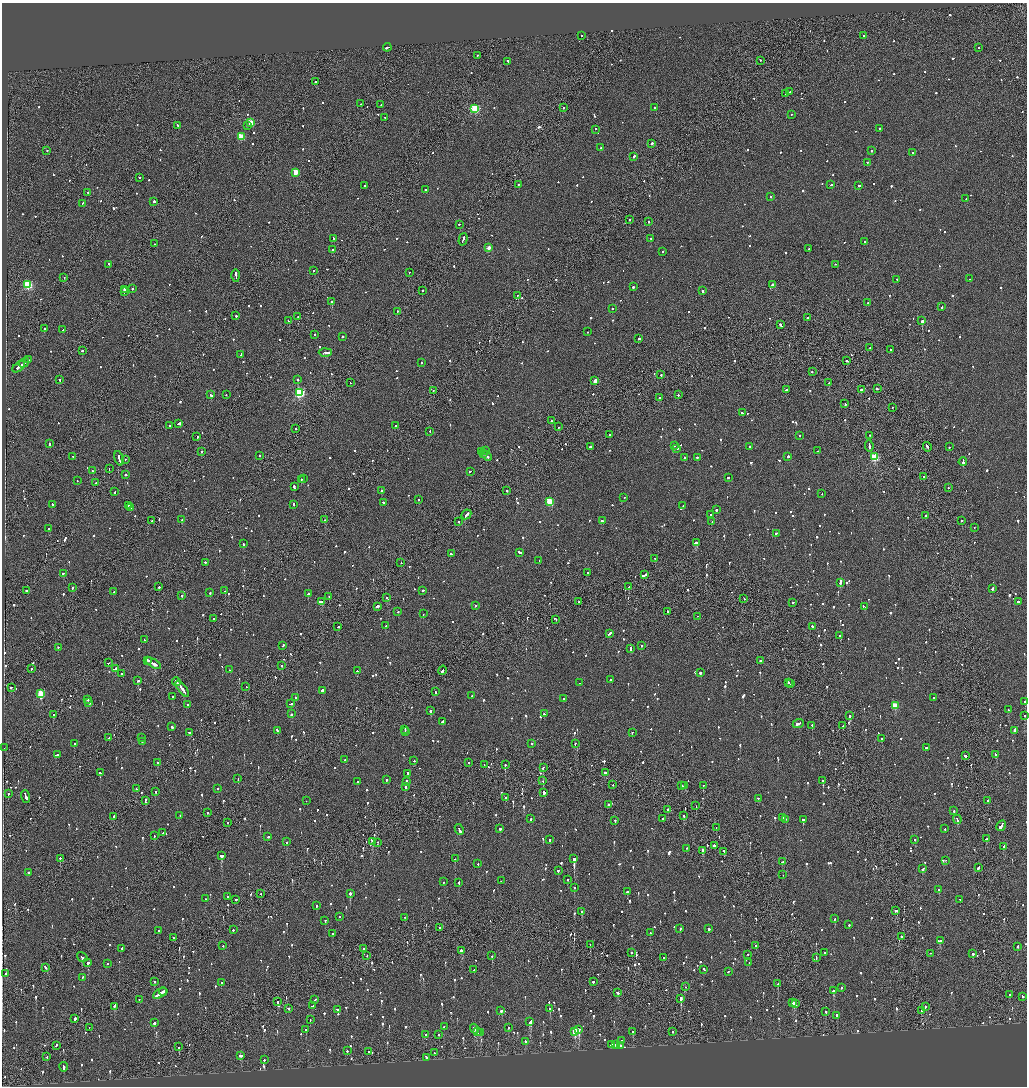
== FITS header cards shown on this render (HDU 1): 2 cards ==
NAXIS1  =                 2050
NAXIS2  =                 2168

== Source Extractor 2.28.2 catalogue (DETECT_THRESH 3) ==
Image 2050 x 2168 px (HDU 1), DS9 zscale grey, zoomed out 1/2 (1 PNG px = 2 x 2 image px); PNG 1029 x 1088 px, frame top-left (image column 2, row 2168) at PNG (2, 3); each listed source drawn as its Kron ellipse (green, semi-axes under 4 px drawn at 4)
Background -0.153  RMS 0.065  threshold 0.194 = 3 sigma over >= 5 px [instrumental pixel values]
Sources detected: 1521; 69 cannot appear on this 1/2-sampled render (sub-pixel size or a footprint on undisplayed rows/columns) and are neither listed nor drawn; of the other 1452, the 500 brightest by FLUX_AUTO listed and drawn (952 fainter detections omitted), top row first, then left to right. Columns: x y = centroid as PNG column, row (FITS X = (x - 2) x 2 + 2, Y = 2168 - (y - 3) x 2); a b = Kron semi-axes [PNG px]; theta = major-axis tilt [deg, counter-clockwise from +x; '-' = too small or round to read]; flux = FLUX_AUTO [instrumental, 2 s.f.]
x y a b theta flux
581 36 2 2 - 210
863 36 2 2 - 99
387 48 4 2 - 210
978 48 2 2 - 130
477 56 2 1 - 120
760 61 2 1 - 160
508 62 2 2 - 110
315 82 2 2 - 130
790 92 2 2 - 160
786 94 2 2 - 220
361 104 2 2 - 120
381 105 2 1 - 140
563 108 2 2 - 100
654 108 2 2 - 280
475 109 3 3 - 1200
791 115 2 2 - 300
385 118 2 2 - 98
251 123 3 3 - 300
178 126 2 2 - 310
248 126 2 2 - 150
880 129 2 1 - 160
595 130 2 2 - 110
241 137 3 3 - 410
652 144 2 2 - 310
601 148 2 2 - 230
47 151 2 2 - 130
872 151 2 2 - 250
913 153 2 2 - 110
634 157 2 1 - 840
867 163 2 2 - 130
296 173 3 3 - 320
139 178 2 2 - 230
518 185 2 1 - 240
831 185 3 2 - 130
365 186 2 2 - 270
859 186 2 1 - 140
426 190 3 2 - 130
88 193 2 2 - 250
770 197 2 2 - 160
966 199 2 1 - 130
154 202 2 2 - 440
83 204 2 2 - 100
629 220 2 2 - 110
648 222 2 2 - 230
459 225 2 2 - 140
333 239 2 2 - 140
651 239 2 2 - 140
463 240 6 2 74 440
865 242 2 2 - 200
154 244 2 2 - 95
489 248 3 2 - 210
809 249 2 2 - 120
333 250 2 2 - 220
663 252 2 2 - 97
109 265 2 2 - 180
835 265 2 2 - 140
314 271 2 2 - 120
409 273 2 1 - 160
236 276 6 2 -89 480
64 278 2 2 - 200
970 279 2 2 - 120
897 280 2 2 - 120
28 285 3 3 - 1200
773 285 3 2 - 120
633 287 2 2 - 210
132 289 2 2 - 220
124 290 2 2 - 210
422 291 2 2 - 120
703 291 2 2 - 250
124 292 2 2 - 200
517 296 2 2 - 100
332 302 2 2 - 930
868 303 2 2 - 190
942 307 2 2 - 360
613 309 2 1 - 170
397 312 2 2 - 160
236 316 2 1 - 960
298 317 2 1 - 160
807 318 2 2 - 190
289 321 3 2 - 380
922 321 2 2 - 4200
780 325 3 2 - 250
45 329 2 2 - 220
63 330 3 2 - 110
587 332 2 2 - 130
315 335 2 2 - 680
342 337 2 2 - 250
638 339 2 2 - 260
870 348 2 2 - 160
891 350 2 2 - 130
82 351 2 2 - 120
325 353 6 2 2 400
241 355 4 2 - 510
29 360 3 2 - 210
847 361 3 2 - 240
24 363 5 2 - 600
422 363 2 2 - 130
19 367 7 2 39 460
812 372 2 2 - 170
661 375 2 1 - 190
60 380 2 2 - 250
298 380 2 2 - 230
595 381 3 2 - 210
350 383 2 1 - 100
829 383 2 2 - 170
877 389 3 2 - 180
786 390 3 2 - 99
861 390 2 2 - 3200
433 391 2 1 - 220
299 393 4 3 - 1800
211 395 4 2 - 260
226 395 2 2 - 140
678 395 2 2 - 220
659 398 2 2 - 350
845 404 2 1 - 390
892 408 2 1 - 100
742 413 2 1 - 510
551 421 2 2 - 190
179 424 3 2 - 2100
170 426 2 2 - 260
396 426 2 2 - 290
558 427 2 1 - 97
296 429 2 2 - 160
430 432 2 2 - 99
610 435 2 2 - 100
799 436 2 2 - 150
870 436 2 1 - 130
197 437 2 2 - 140
50 444 2 2 - 470
674 446 2 2 - 130
869 446 6 2 -81 430
590 447 2 2 - 130
750 447 2 2 - 280
927 447 5 2 - 350
949 447 2 1 - 100
677 449 2 2 - 110
481 451 4 2 - 270
485 451 2 1 - 230
817 451 2 2 - 100
201 452 2 2 - 410
483 454 3 1 - 240
260 456 2 2 - 96
73 457 2 2 - 100
487 457 5 2 - 210
788 457 2 2 - 590
875 457 3 3 - 930
684 458 2 2 - 160
697 458 2 2 - 100
119 459 7 2 -74 570
125 460 2 1 - 110
963 462 4 2 - 420
109 469 2 1 - 250
92 471 2 2 - 130
470 472 2 2 - 160
125 475 2 2 - 160
924 477 2 2 - 110
728 478 2 2 - 96
304 479 2 1 - 130
302 480 2 2 - 230
77 481 2 2 - 100
96 483 2 1 - 150
294 487 3 2 - 240
948 488 2 2 - 100
381 491 2 2 - 420
507 491 2 1 - 230
115 492 2 2 - 160
822 494 2 2 - 96
624 498 2 2 - 95
419 500 2 2 - 110
549 502 3 3 - 580
384 503 2 2 - 240
52 505 2 2 - 480
293 505 2 2 - 110
128 506 2 2 - 260
683 506 2 2 - 120
131 508 2 1 - 99
716 510 2 2 - 330
466 515 5 2 - 370
710 515 2 2 - 180
926 516 3 2 - 220
182 520 2 2 - 98
325 520 2 1 - 360
152 521 2 2 - 120
603 521 4 2 - 360
961 521 2 2 - 96
459 522 2 1 - 110
712 522 2 1 - 120
974 528 2 2 - 110
49 529 3 2 - 730
777 534 3 2 - 240
696 543 3 2 - 730
243 544 2 2 - 160
520 553 4 2 - 230
451 554 3 2 - 170
655 559 2 1 - 100
539 561 2 1 - 110
205 563 2 2 - 160
401 563 2 1 - 98
588 573 2 2 - 120
63 574 3 2 - 100
644 575 4 2 - 700
840 583 3 2 - 460
159 587 2 2 - 190
629 587 2 2 - 140
72 588 2 2 - 290
993 589 3 2 - 790
26 591 2 2 - 580
225 591 2 1 - 320
423 591 3 2 - 270
114 592 2 2 - 130
210 593 2 2 - 140
308 594 2 2 - 450
182 596 2 2 - 190
329 597 2 2 - 180
386 598 2 2 - 110
744 599 2 2 - 100
321 602 4 2 - 290
579 602 2 2 - 130
1018 602 2 2 - 850
793 603 2 2 - 110
475 606 2 2 - 320
377 607 3 2 - 720
864 607 3 1 - 360
398 612 2 2 - 120
668 612 2 2 - 120
423 614 2 2 - 170
697 617 2 1 - 350
214 619 2 2 - 160
556 620 2 1 - 100
385 626 2 2 - 200
338 627 2 2 - 130
812 627 3 2 - 190
609 634 4 2 - 180
840 636 2 2 - 370
144 640 2 1 - 140
283 646 2 2 - 140
641 646 2 2 - 110
58 648 2 2 - 100
631 649 3 2 - 140
148 661 3 2 - 170
761 661 2 2 - 210
108 663 2 2 - 99
153 664 8 2 -30 710
282 666 2 2 - 110
31 669 2 2 - 160
115 669 3 2 - 180
229 670 2 2 - 110
357 671 2 2 - 140
442 671 5 2 - 910
700 673 2 2 - 260
121 674 2 1 - 120
611 680 2 2 - 150
138 681 2 2 - 100
177 682 4 2 - 300
580 683 2 2 - 130
788 683 2 2 - 150
791 684 3 2 - 150
246 687 2 2 - 110
11 688 3 2 - 200
182 689 10 2 -53 600
322 691 3 2 - 860
435 692 2 2 - 200
40 694 3 3 - 560
471 696 2 2 - 130
173 697 2 2 - 150
296 698 2 2 - 280
934 698 2 2 - 120
563 699 2 2 - 140
88 700 3 2 - 110
1025 702 2 2 - 630
89 703 2 2 - 210
291 704 3 2 - 180
188 705 2 2 - 210
895 706 3 3 - 410
1008 710 2 2 - 170
430 711 2 2 - 380
291 714 2 2 - 270
544 714 2 2 - 120
53 715 2 2 - 200
849 716 2 2 - 430
1024 716 2 2 - 150
442 722 3 2 - 240
798 724 5 2 - 600
812 726 2 2 - 400
843 726 3 2 - 110
172 727 3 2 - 310
405 730 3 2 - 300
277 731 3 2 - 160
1014 731 4 2 - 3900
405 732 2 2 - 210
190 733 3 2 - 230
632 733 2 2 - 110
109 738 2 2 - 100
141 738 2 2 - 140
882 739 2 2 - 120
142 742 2 2 - 160
74 744 2 2 - 540
532 744 2 2 - 140
575 744 2 2 - 100
4 748 2 2 - 380
926 748 3 2 - 910
58 755 3 2 - 120
995 755 3 2 - 190
965 756 3 2 - 230
345 760 2 2 - 320
414 761 2 2 - 130
158 763 2 2 - 760
469 763 2 2 - 140
484 765 3 1 - 130
505 765 2 1 - 390
543 768 2 2 - 120
100 773 2 2 - 710
605 773 2 2 - 590
408 774 2 2 - 180
238 779 2 1 - 110
387 780 2 2 - 190
543 781 2 1 - 140
823 781 2 2 - 650
358 782 2 2 - 180
406 782 2 2 - 130
613 785 2 1 - 96
682 786 4 2 - 250
685 786 2 2 - 150
703 786 2 2 - 150
405 787 2 2 - 190
136 789 2 2 - 100
218 789 2 2 - 140
155 792 2 2 - 110
544 793 2 2 - 520
8 794 2 2 - 190
26 797 6 2 -70 510
505 798 2 2 - 170
758 799 2 2 - 120
145 801 4 1 - 160
306 801 2 1 - 120
988 801 2 2 - 170
608 805 2 2 - 120
696 806 2 2 - 100
668 810 2 2 - 240
954 811 2 2 - 490
207 813 2 2 - 96
180 816 2 2 - 130
683 816 2 2 - 210
114 817 2 2 - 230
783 818 2 2 - 120
531 819 2 2 - 120
663 819 2 2 - 110
786 820 3 2 - 110
803 820 2 2 - 310
957 820 5 2 - 300
615 821 2 2 - 360
227 823 2 1 - 310
1001 826 6 2 60 930
716 828 2 1 - 120
500 829 2 2 - 280
945 829 2 2 - 120
459 830 6 2 -63 360
163 833 2 2 - 120
154 836 2 2 - 160
268 837 3 2 - 160
986 839 3 2 - 140
550 840 2 2 - 390
915 840 2 2 - 110
287 842 2 2 - 130
373 842 3 2 - 470
378 843 2 2 - 150
714 846 2 2 - 360
1004 847 4 2 - 210
687 849 2 2 - 96
702 851 3 2 - 300
724 851 2 1 - 110
221 856 3 2 - 850
60 859 2 2 - 590
455 859 2 2 - 300
574 859 3 2 - 4800
946 861 2 1 - 140
782 862 2 2 - 160
478 864 2 2 - 100
978 868 3 2 - 290
923 869 3 2 - 100
558 871 2 2 - 480
28 873 2 2 - 170
783 875 2 2 - 100
567 880 2 2 - 140
501 881 2 2 - 190
444 882 2 2 - 95
459 883 2 2 - 200
574 888 2 2 - 180
939 890 2 2 - 100
627 892 2 2 - 200
261 894 2 1 - 190
350 894 2 2 - 600
228 897 2 2 - 110
206 899 2 2 - 110
235 900 3 2 - 340
960 900 2 2 - 96
316 906 2 2 - 180
896 911 3 2 - 120
581 912 2 2 - 420
339 917 2 2 - 260
405 918 2 1 - 120
835 919 2 2 - 240
325 921 2 2 - 340
849 925 2 2 - 180
440 928 2 2 - 150
680 929 3 2 - 150
709 929 2 2 - 700
233 930 2 2 - 190
159 931 2 2 - 150
650 933 2 2 - 99
332 934 2 2 - 110
901 937 2 2 - 130
173 938 2 2 - 140
940 941 2 2 - 260
590 945 2 1 - 110
223 946 2 2 - 100
756 946 2 2 - 180
1017 947 2 2 - 110
122 949 2 2 - 130
363 949 3 2 - 140
461 951 2 2 - 400
631 953 2 2 - 270
825 953 2 2 - 250
930 954 2 1 - 97
973 954 2 2 - 520
748 955 2 1 - 140
367 956 2 2 - 150
492 956 2 1 - 210
82 957 5 2 - 660
663 958 2 2 - 150
816 958 3 2 - 120
88 963 2 2 - 850
749 963 2 2 - 450
107 964 2 2 - 99
45 968 3 2 - 440
474 970 2 2 - 150
704 970 3 2 - 130
729 972 2 2 - 180
6 974 2 2 - 110
82 978 2 2 - 110
154 982 2 2 - 110
593 982 2 2 - 600
222 983 2 2 - 250
778 984 3 2 - 110
686 987 2 2 - 170
842 988 2 2 - 150
833 991 2 2 - 970
163 992 4 2 - 410
618 993 3 2 - 320
160 994 8 2 30 720
1009 995 2 2 - 180
1023 997 2 2 - 190
681 999 3 2 - 1400
139 1000 2 2 - 130
315 1000 2 2 - 100
278 1002 2 1 - 360
793 1003 4 2 - 620
796 1004 3 1 - 360
313 1006 3 2 - 540
114 1007 2 1 - 480
925 1007 2 2 - 360
288 1009 2 2 - 120
550 1009 2 2 - 170
338 1010 2 2 - 97
501 1011 3 2 - 170
922 1011 3 2 - 260
825 1012 2 2 - 290
837 1016 2 2 - 410
75 1019 2 2 - 510
310 1020 2 2 - 240
530 1022 4 2 - 940
154 1023 3 2 - 400
444 1027 2 2 - 170
89 1028 2 1 - 370
508 1028 2 2 - 220
475 1029 5 2 - 550
306 1030 2 2 - 120
579 1030 2 2 - 1600
477 1032 2 2 - 150
575 1032 4 3 - 630
633 1032 2 2 - 220
672 1032 2 1 - 110
480 1033 2 2 - 220
426 1035 2 2 - 360
438 1035 2 2 - 250
621 1041 2 2 - 110
525 1042 4 2 - 450
612 1045 2 2 - 3100
615 1045 2 2 - 240
56 1046 3 1 - 200
621 1046 3 2 - 100
178 1047 2 1 - 110
347 1051 2 1 - 430
368 1052 2 2 - 220
434 1053 2 2 - 140
240 1056 3 2 - 280
47 1057 2 2 - 97
426 1058 3 2 - 310
264 1060 2 2 - 260
64 1067 4 2 - 320
At the frame edge (FLAGS 8, measured only in part): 1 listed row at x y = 1025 702
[952 fainter detections neither listed nor drawn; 69 sub-pixel or undisplayed-footprint detections neither listed nor drawn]